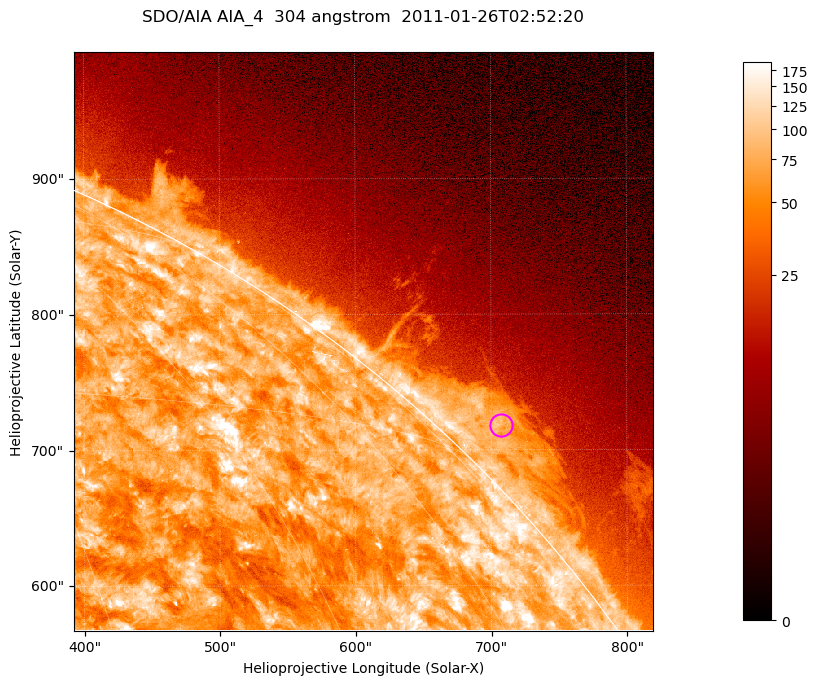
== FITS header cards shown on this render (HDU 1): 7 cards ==
TELESCOP= 'SDO/AIA '           / For AIA: SDO/AIA
INSTRUME= 'AIA_4   '           / For AIA: AIA_ATA1, AIA_ATA2, AIA_ATA3 or AIA_AT
WAVELNTH=                  304 / [angstrom] Wavelength
WAVEUNIT= 'angstrom'           / Wavelength unit: angstrom
DATE-OBS= '2011-01-26T02:52:20.124' / [ISO] Date when observation started; ISO 8
CTYPE1  = 'HPLN-TAN'           / CTYPE1; Typically HPLN
CTYPE2  = 'HPLT-TAN'           / CTYPE2; Typically HPLT

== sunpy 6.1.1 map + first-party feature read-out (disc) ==
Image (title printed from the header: SDO/AIA AIA_4  304 angstrom  2011-01-26T02:52:20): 711 x 711 px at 0.6 arcsec/px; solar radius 975 arcsec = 1624 px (partial field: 2.6% of the solar disc is inside the frame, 42% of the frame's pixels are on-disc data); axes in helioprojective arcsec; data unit not stated in the header (colour bar unlabelled)
Orientation: roll -0.132 deg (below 1 deg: not rotated)
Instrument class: DISC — disc imager (sunpy class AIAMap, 304 A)
Bright regions (active regions / flare kernels): reference = the on-disc median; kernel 7 px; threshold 5 sigma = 122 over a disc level ~73.1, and >= 1.15x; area >= 505 px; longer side >= 9 px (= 5.4 arcsec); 0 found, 0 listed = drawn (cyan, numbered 1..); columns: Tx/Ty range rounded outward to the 2 arcsec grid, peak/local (2 s.f.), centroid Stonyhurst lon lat
Off-limb structures (1.02-1.3 R_sun): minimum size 252 px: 5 found; the strongest spans PA ~310..320 deg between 1.02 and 1.06 R_sun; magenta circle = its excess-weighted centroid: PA ~315 deg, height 1.03 R_sun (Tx ~708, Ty ~718 arcsec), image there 3.3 x the reference